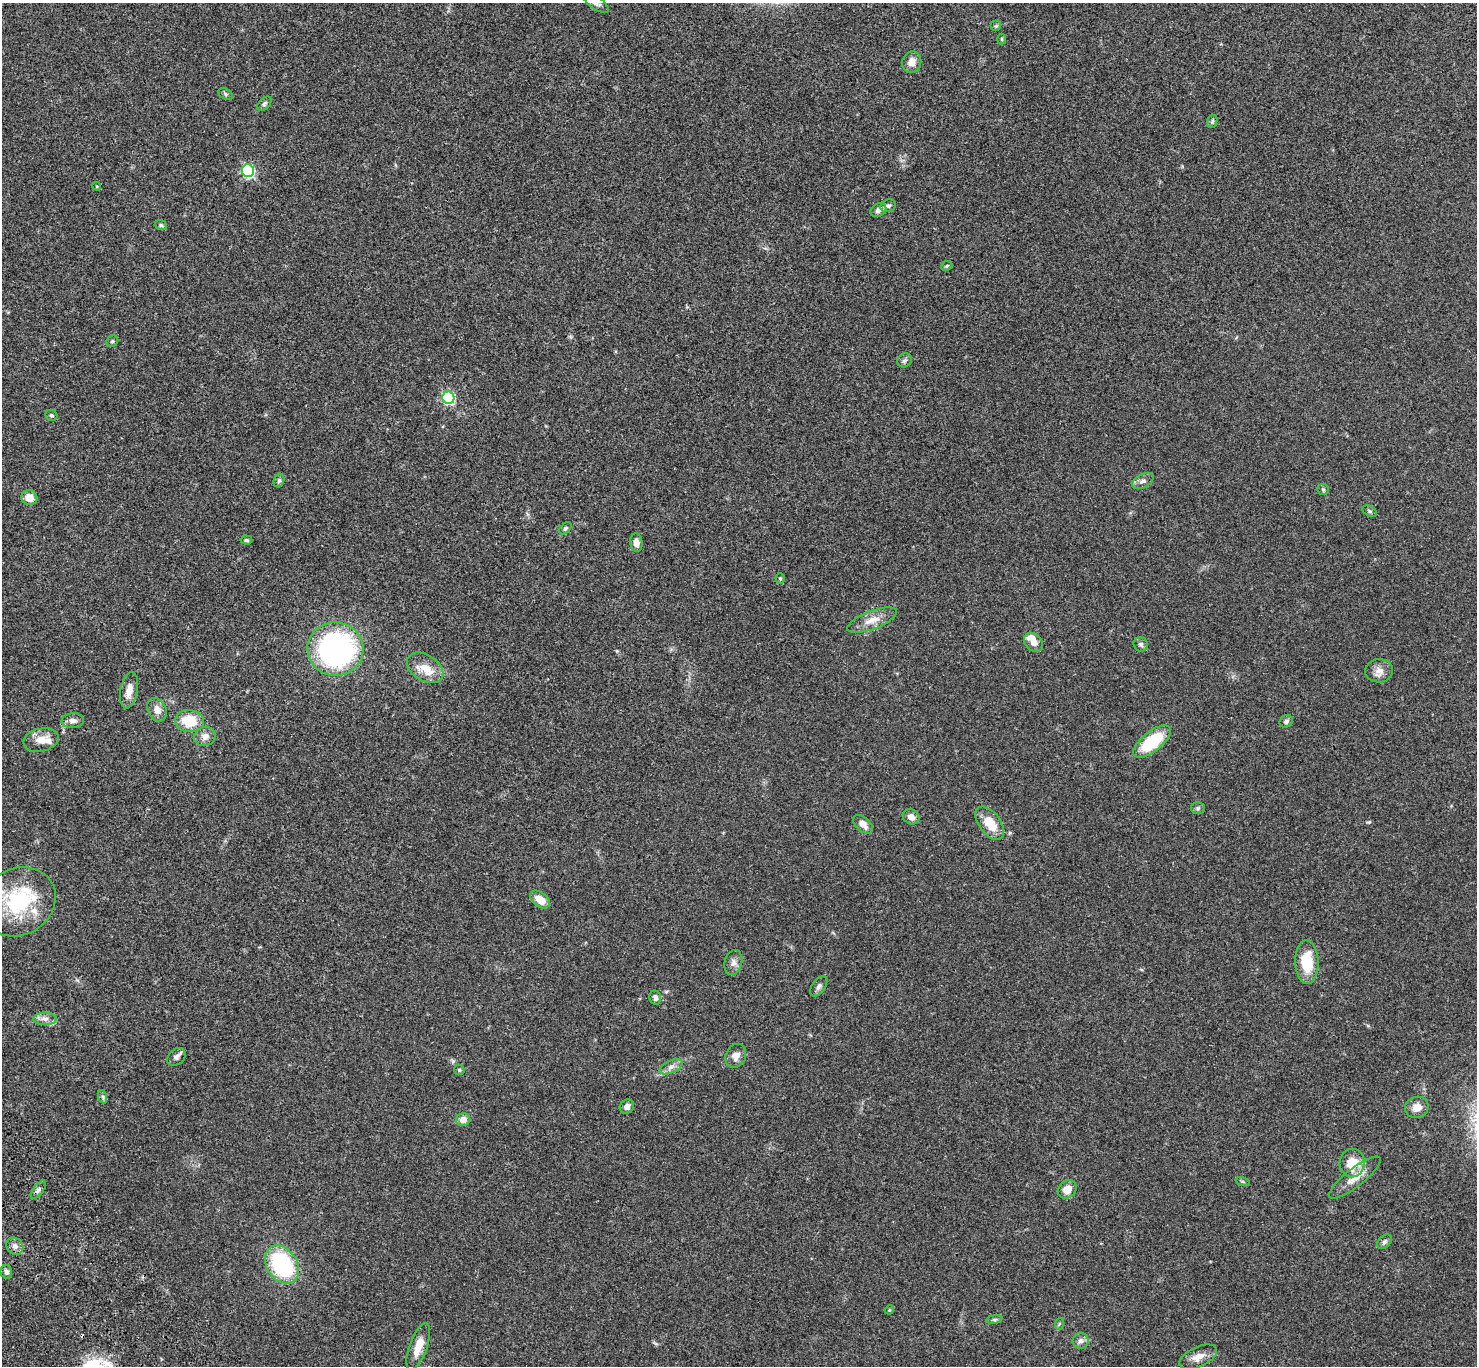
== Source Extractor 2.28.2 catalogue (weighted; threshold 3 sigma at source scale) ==
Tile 7 of 4 x 4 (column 3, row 2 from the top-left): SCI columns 3051-4525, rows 2971-4334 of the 6104 x 6081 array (HDU 1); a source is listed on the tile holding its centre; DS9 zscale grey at full resolution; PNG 1479 x 1368 px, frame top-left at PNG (2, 3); each listed source drawn as its Kron ellipse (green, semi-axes under 4 px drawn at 4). Shown black and unused: <1% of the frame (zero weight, under 3 of 4 exposures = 6% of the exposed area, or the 3 px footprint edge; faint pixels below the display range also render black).
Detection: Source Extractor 2.28.2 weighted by HDU 2 'WHT'; one run over the whole footprint, this tile lists its part. Background 0.0494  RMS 0.0056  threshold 0.0251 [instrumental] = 3 sigma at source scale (4.5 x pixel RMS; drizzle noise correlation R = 1.50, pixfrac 1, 0.05/0.05 arcsec/px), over >= 5 px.
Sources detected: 80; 1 cosmic-ray / hot-pixel residue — neither listed nor drawn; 5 inside a brighter listed object's ellipse — not listed separately; the other 74 listed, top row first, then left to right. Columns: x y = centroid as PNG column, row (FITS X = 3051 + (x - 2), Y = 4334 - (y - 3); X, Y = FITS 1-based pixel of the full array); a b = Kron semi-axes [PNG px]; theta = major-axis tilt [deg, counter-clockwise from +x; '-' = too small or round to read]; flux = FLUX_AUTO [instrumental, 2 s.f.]
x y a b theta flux
596 3 14 6 -34 2.3
996 26 5 5 - 0.75
1001 39 5 3 - 0.53
912 62 11 9 75 4
226 94 8 5 -28 1
264 104 9 5 45 1.2
1212 121 7 5 70 0.91
248 171 6 6 - 70
97 186 4 4 - 0.53
888 206 8 6 20 1.4
878 210 8 6 32 2.3
161 225 6 5 - 0.84
947 266 6 4 23 0.69
112 341 6 5 - 0.93
905 360 7 6 - 1.3
448 398 6 6 - 63
51 415 6 5 - 1
279 480 7 5 73 1.1
1143 481 12 6 29 2.1
1323 489 6 5 - 0.81
29 498 8 7 - 5.4
1370 511 8 5 -27 0.93
565 528 7 4 45 1
246 540 6 4 -5 0.92
636 543 9 6 -84 4.1
780 578 5 4 - 0.61
872 620 26 9 21 6.8
1034 642 11 8 -41 3.6
1141 644 7 6 - 1.2
335 649 28 26 -9 110
425 668 20 13 -33 8.8
1379 671 14 11 6 4
129 690 18 8 79 5.6
157 710 12 9 -63 4.3
73 721 11 7 4 2.8
189 721 14 11 -5 14
1286 721 7 6 - 1.4
205 736 11 9 20 3.6
41 740 18 11 12 6.2
1152 741 23 10 39 28
1198 808 7 6 - 1
911 817 8 7 - 3.1
990 823 19 10 -54 12
863 824 11 7 -44 4
540 899 11 7 -38 7.5
18 902 38 33 30 45
1307 962 21 11 -88 17
733 963 13 9 74 2.9
819 986 11 6 53 1.8
655 998 7 6 - 1.8
45 1019 12 6 1 2.6
736 1056 12 10 63 3.8
176 1057 10 7 40 2.1
671 1067 12 6 25 2.7
459 1070 6 5 - 0.73
103 1097 7 4 -71 0.95
627 1106 7 6 - 2.5
1417 1107 12 10 19 4.8
463 1120 7 6 - 3.5
1352 1163 14 12 88 12
1355 1178 32 9 38 7.3
1243 1182 7 3 -19 0.65
1067 1189 10 8 45 5.4
38 1190 11 5 54 1.6
1384 1242 8 6 40 1.2
15 1246 9 8 - 2.8
282 1264 20 15 -55 53
6 1272 7 5 -75 1.7
889 1310 5 4 - 0.52
994 1319 8 4 8 0.91
1059 1324 6 3 72 0.59
1080 1341 8 8 - 2.1
418 1347 24 8 70 7.7
1198 1357 20 10 24 5.1
Isophote crosses this tile's border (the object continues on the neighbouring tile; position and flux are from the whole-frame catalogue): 2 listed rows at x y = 596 3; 18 902